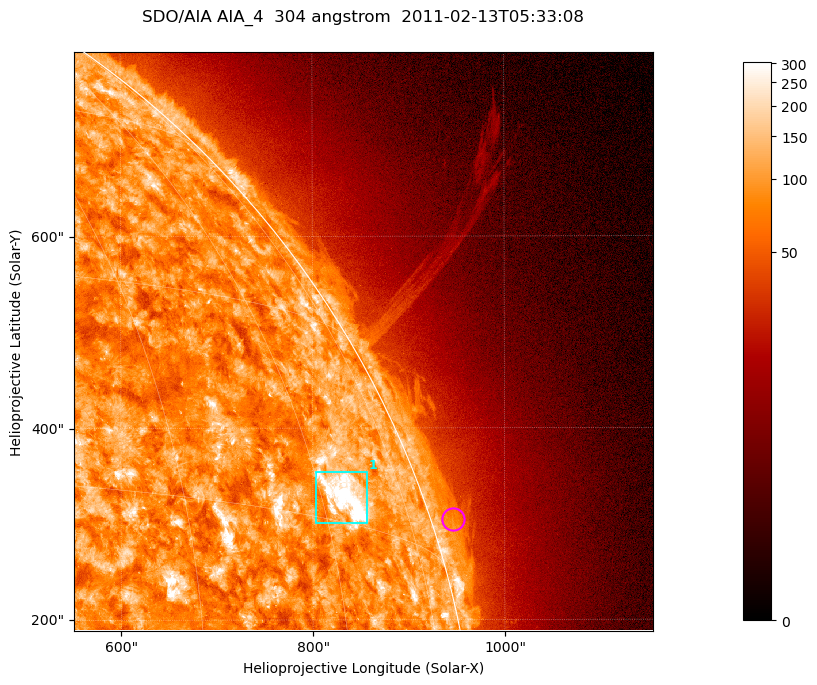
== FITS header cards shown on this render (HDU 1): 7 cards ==
TELESCOP= 'SDO/AIA '           / For AIA: SDO/AIA
INSTRUME= 'AIA_4   '           / For AIA: AIA_ATA1, AIA_ATA2, AIA_ATA3 or AIA_AT
WAVELNTH=                  304 / [angstrom] Wavelength
WAVEUNIT= 'angstrom'           / Wavelength unit: angstrom
DATE-OBS= '2011-02-13T05:33:08.124' / [ISO] Date when observation started; ISO 8
CTYPE1  = 'HPLN-TAN'           / CTYPE1; Typically HPLN
CTYPE2  = 'HPLT-TAN'           / CTYPE2; Typically HPLT

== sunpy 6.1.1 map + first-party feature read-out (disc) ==
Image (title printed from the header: SDO/AIA AIA_4  304 angstrom  2011-02-13T05:33:08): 1006 x 1006 px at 0.6 arcsec/px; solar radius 972 arcsec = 1619 px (partial field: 5.3% of the solar disc is inside the frame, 43% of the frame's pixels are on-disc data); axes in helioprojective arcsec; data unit not stated in the header (colour bar unlabelled)
Orientation: roll -0.132 deg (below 1 deg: not rotated)
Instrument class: DISC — disc imager (sunpy class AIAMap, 304 A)
Bright regions (active regions / flare kernels): reference = the on-disc median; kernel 9 px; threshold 5 sigma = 158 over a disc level ~88.8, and >= 1.15x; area >= 1012 px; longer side >= 12 px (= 7.2 arcsec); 1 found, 1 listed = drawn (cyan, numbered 1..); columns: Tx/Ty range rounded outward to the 2 arcsec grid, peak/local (2 s.f.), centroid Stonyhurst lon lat
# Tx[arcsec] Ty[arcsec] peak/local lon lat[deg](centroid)
1 802..858 300..356 7.4 +63 +17
Off-limb structures (1.02-1.3 R_sun): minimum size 400 px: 4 found; the strongest spans PA ~285..295 deg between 1.02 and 1.04 R_sun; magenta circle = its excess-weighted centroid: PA ~290 deg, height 1.02 R_sun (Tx ~946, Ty ~306 arcsec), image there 1.8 x the reference